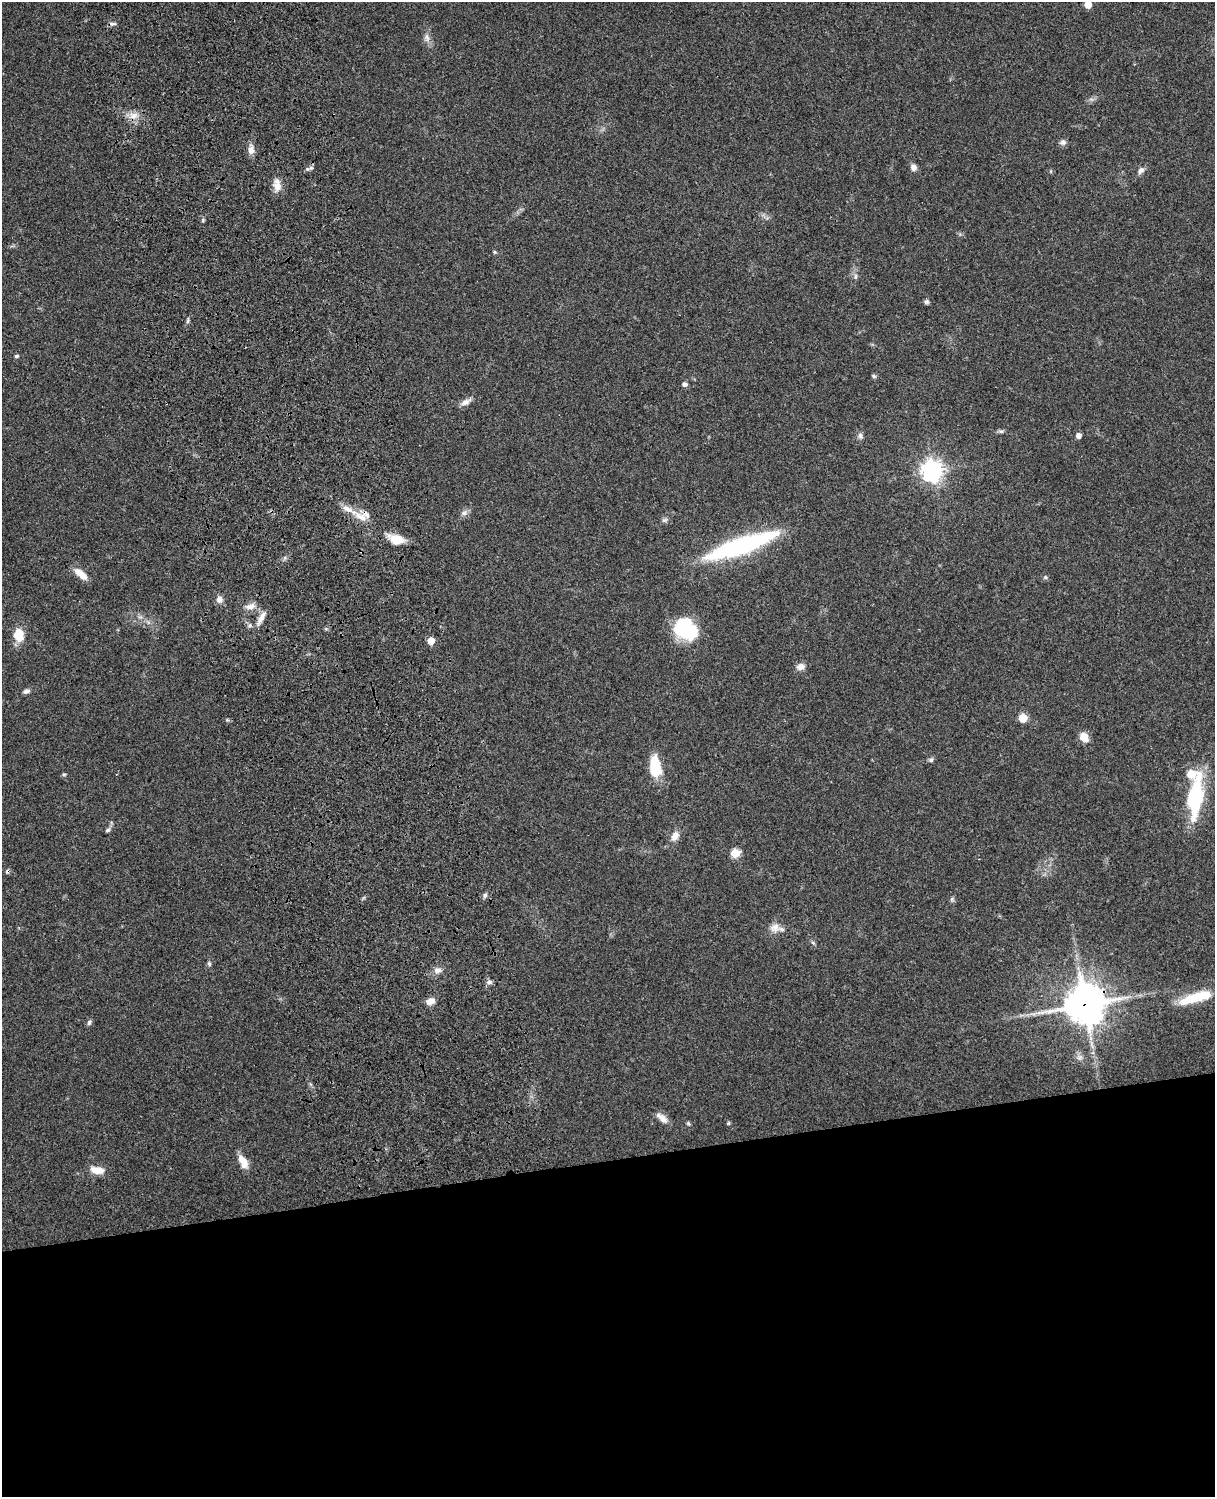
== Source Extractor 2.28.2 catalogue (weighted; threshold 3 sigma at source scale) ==
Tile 11 of 4 x 3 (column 3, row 3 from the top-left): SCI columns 2543-3755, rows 165-1659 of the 5088 x 4928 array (HDU 1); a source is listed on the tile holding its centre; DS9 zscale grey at full resolution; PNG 1217 x 1499 px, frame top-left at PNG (2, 2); no overlay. Shown black and unused: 23% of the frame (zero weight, under 3 of 4 exposures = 6% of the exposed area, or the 3 px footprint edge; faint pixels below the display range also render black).
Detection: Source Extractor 2.28.2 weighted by HDU 2 'WHT'; one run over the whole footprint, this tile lists its part. Background 0.0884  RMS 0.0061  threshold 0.0275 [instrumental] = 3 sigma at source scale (4.5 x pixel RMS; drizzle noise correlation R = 1.50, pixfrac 1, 0.05/0.05 arcsec/px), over >= 5 px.
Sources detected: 68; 1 inside a brighter object's white glare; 1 cosmic-ray / hot-pixel residue — not listed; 3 inside a brighter listed object's ellipse — not listed separately; the other 63 listed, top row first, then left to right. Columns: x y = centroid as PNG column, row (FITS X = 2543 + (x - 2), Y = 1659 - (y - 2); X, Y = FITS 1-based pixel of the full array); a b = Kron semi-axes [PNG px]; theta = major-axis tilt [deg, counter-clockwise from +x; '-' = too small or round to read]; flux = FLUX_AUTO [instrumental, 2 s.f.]
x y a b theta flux
1088 5 5 5 - 11
113 24 10 4 0 1.4
427 37 13 7 -85 3.2
133 115 13 9 1 5.5
1063 142 8 7 - 2
251 150 12 8 -84 3.8
913 168 8 7 - 2.8
307 169 8 6 4 1.6
1141 170 10 7 54 2.4
277 186 14 11 -81 5.6
495 252 5 5 - 0.77
856 276 7 5 75 1.5
926 302 6 6 - 1.2
187 321 7 4 88 1
16 356 4 4 - 1.2
874 376 6 5 - 1.1
685 384 6 6 - 1.8
466 402 14 7 26 3.5
1001 431 8 4 -7 1.2
1078 435 6 6 - 2.6
860 436 9 7 -75 1.9
932 471 7 7 - 410
464 513 10 7 32 2.5
360 517 20 9 -32 7.6
664 520 9 5 26 1.4
396 539 17 10 -14 11
741 545 79 16 19 83
81 574 17 7 -42 7.6
1045 577 6 5 - 0.95
219 599 8 7 - 3.4
251 606 14 8 16 4
261 618 20 6 62 4.7
687 631 27 17 -28 39
19 635 15 11 -85 11
431 641 5 5 - 11
801 667 11 8 18 3.6
26 691 8 5 25 1.8
1023 718 5 5 - 18
1084 737 10 7 -56 7.9
931 760 7 6 - 1.4
655 766 27 14 -85 17
64 774 5 5 - 0.79
1195 797 49 14 83 49
107 830 6 5 - 1.2
675 836 13 9 60 4.7
735 853 6 5 - 23
485 895 7 5 73 1.4
952 899 7 6 - 1.2
775 928 15 13 27 5.5
813 943 6 5 - 1
209 964 7 5 -87 1.2
437 970 10 7 8 3.2
489 982 8 6 -13 1.7
1197 997 37 10 16 23
430 1001 10 8 15 4.2
1085 1004 14 13 - 1600
89 1022 8 5 63 1.5
1079 1058 8 8 - 2.3
662 1118 18 8 -42 4.5
728 1123 5 5 - 0.71
688 1124 6 4 -68 0.9
243 1161 17 8 -60 7.5
97 1170 17 8 -8 7.5
Overlapping masked pixels (flux is a lower limit): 2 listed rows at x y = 360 517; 1085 1004
Isophote crosses this tile's border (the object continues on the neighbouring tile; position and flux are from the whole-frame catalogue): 1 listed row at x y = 1088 5